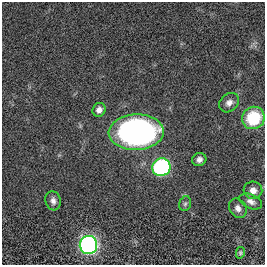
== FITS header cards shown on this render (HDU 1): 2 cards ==
NAXIS1  =                  263
NAXIS2  =                  263

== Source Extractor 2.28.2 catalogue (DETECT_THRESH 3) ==
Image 263 x 263 px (HDU 1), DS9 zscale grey, 1 PNG px = 1 image px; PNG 267 x 267 px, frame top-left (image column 1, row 263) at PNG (2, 2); each listed source drawn as its Kron ellipse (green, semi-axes under 4 px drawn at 4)
Background 0.00408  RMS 0.034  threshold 0.102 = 3 sigma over >= 5 px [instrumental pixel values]
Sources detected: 13; all 13 listed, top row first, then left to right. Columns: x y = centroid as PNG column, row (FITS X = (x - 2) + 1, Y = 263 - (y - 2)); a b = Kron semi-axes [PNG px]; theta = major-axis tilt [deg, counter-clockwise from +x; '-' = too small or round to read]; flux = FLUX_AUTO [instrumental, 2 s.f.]
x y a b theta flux
229 103 11 8 42 13
99 110 7 6 - 13
253 118 11 11 - 110
136 132 27 18 2 850
199 160 7 6 - 9.9
161 167 9 8 - 400
253 190 9 8 - 16
53 201 10 7 -74 11
251 201 12 7 -23 12
185 204 7 5 72 5.3
238 208 10 8 -57 13
88 245 9 9 - 840
240 253 6 4 77 3.1